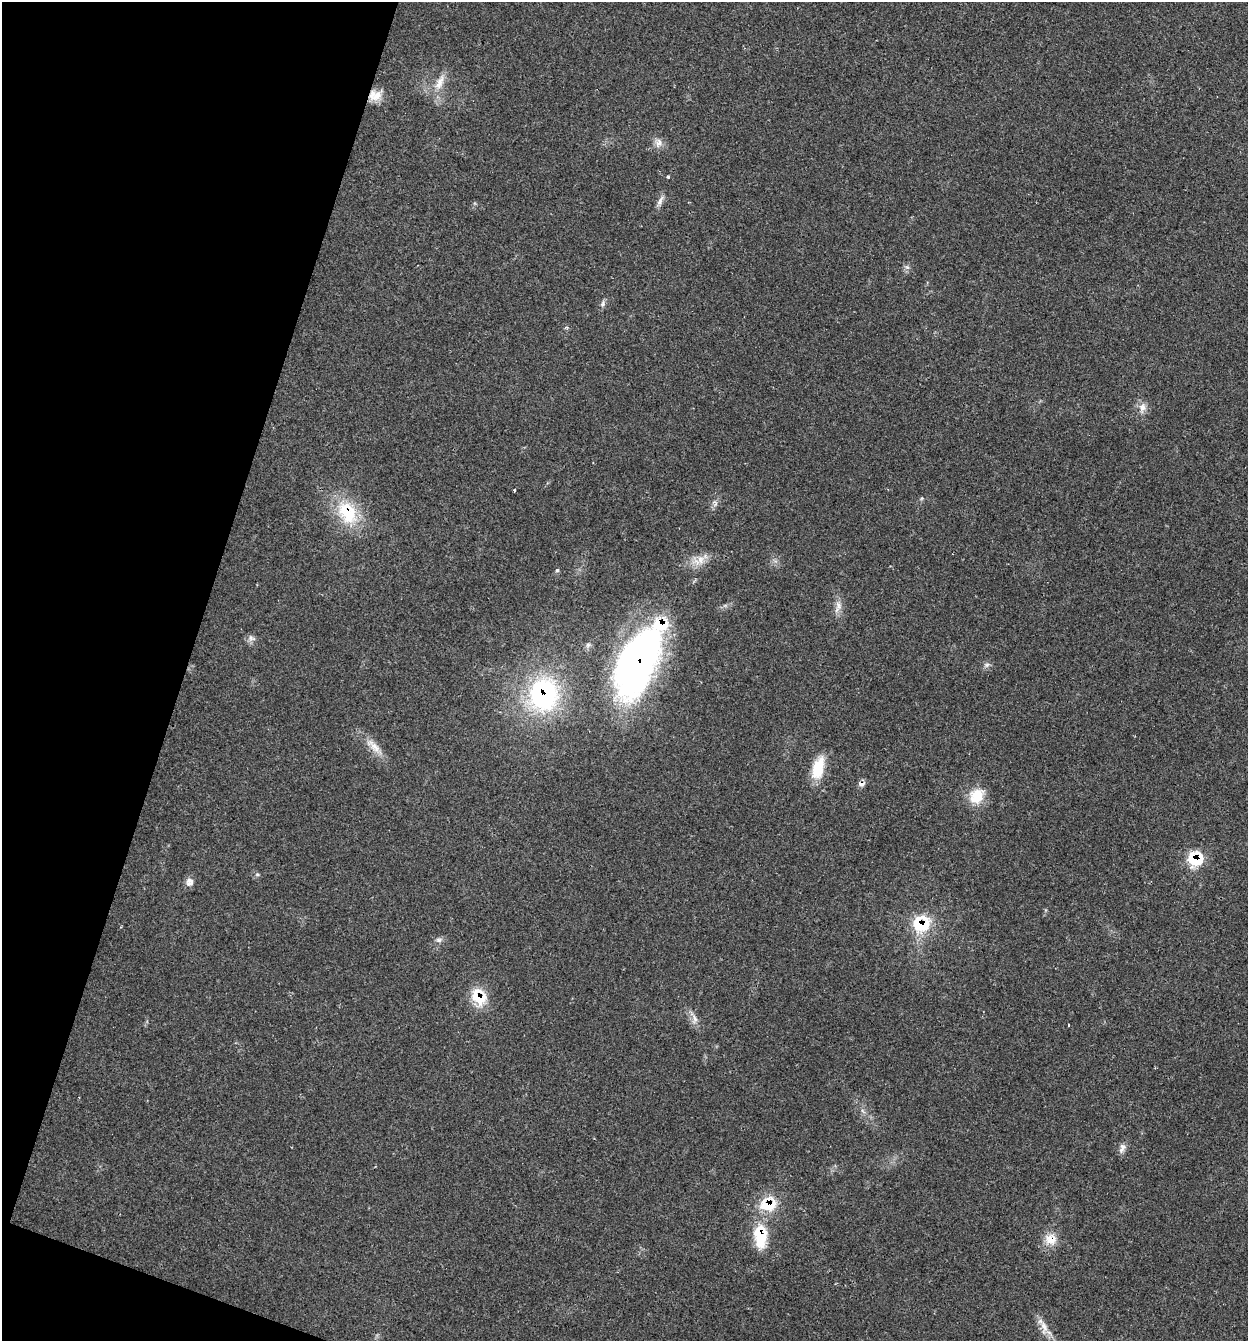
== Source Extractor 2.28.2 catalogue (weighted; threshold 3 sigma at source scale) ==
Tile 9 of 4 x 4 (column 1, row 3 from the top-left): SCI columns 131-1376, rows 1344-2682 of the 5375 x 5361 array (HDU 1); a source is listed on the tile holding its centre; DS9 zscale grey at full resolution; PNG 1250 x 1343 px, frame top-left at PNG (2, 2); no overlay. Shown black and unused: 16% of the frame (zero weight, under 2 of 3 exposures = <1% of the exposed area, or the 3 px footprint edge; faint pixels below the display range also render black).
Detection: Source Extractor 2.28.2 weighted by HDU 2 'WHT'; one run over the whole footprint, this tile lists its part. Background 0.0712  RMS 0.0074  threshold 0.0332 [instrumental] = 3 sigma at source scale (4.5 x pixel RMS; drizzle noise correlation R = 1.50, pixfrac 1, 0.05/0.05 arcsec/px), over >= 5 px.
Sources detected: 36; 1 cosmic-ray / hot-pixel residue — not listed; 1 inside a brighter listed object's ellipse — not listed separately; the other 34 listed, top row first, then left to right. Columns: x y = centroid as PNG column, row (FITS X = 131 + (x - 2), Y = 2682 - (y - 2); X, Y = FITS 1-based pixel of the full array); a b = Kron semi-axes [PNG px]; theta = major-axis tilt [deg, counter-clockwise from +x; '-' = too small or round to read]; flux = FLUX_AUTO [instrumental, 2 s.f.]
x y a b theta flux
439 82 23 9 66 9.5
377 96 17 11 35 9.2
659 143 12 7 61 4
668 177 3 3 - 1.6
660 200 15 5 65 3.6
907 267 6 5 - 1.7
603 304 9 6 77 2.1
1142 407 13 10 79 5.5
515 490 3 3 - 3.7
347 512 33 23 -58 37
699 560 19 11 39 9.2
557 570 5 4 - 1.1
838 605 14 8 -76 5.2
251 638 9 7 -44 2.8
588 645 7 5 68 2.1
637 662 81 36 66 300
987 665 8 6 22 2.1
543 694 40 36 87 110
375 747 21 9 -48 8.5
818 768 28 13 75 21
861 784 11 6 8 2.8
976 796 21 17 53 17
1195 859 12 11 - 32
190 881 12 7 -41 3.4
921 924 17 15 16 36
439 940 9 6 3 2.4
479 997 20 16 -60 22
694 1019 15 7 -78 4.5
1068 1025 3 2 - 0.78
1122 1148 15 8 70 3.7
768 1204 20 16 8 23
760 1236 28 15 -87 29
1051 1239 17 15 -3 10
1044 1326 18 8 -64 7.3
Overlapping masked pixels (flux is a lower limit): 10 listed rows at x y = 347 512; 637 662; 543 694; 861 784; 1195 859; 921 924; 479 997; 768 1204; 760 1236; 1051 1239